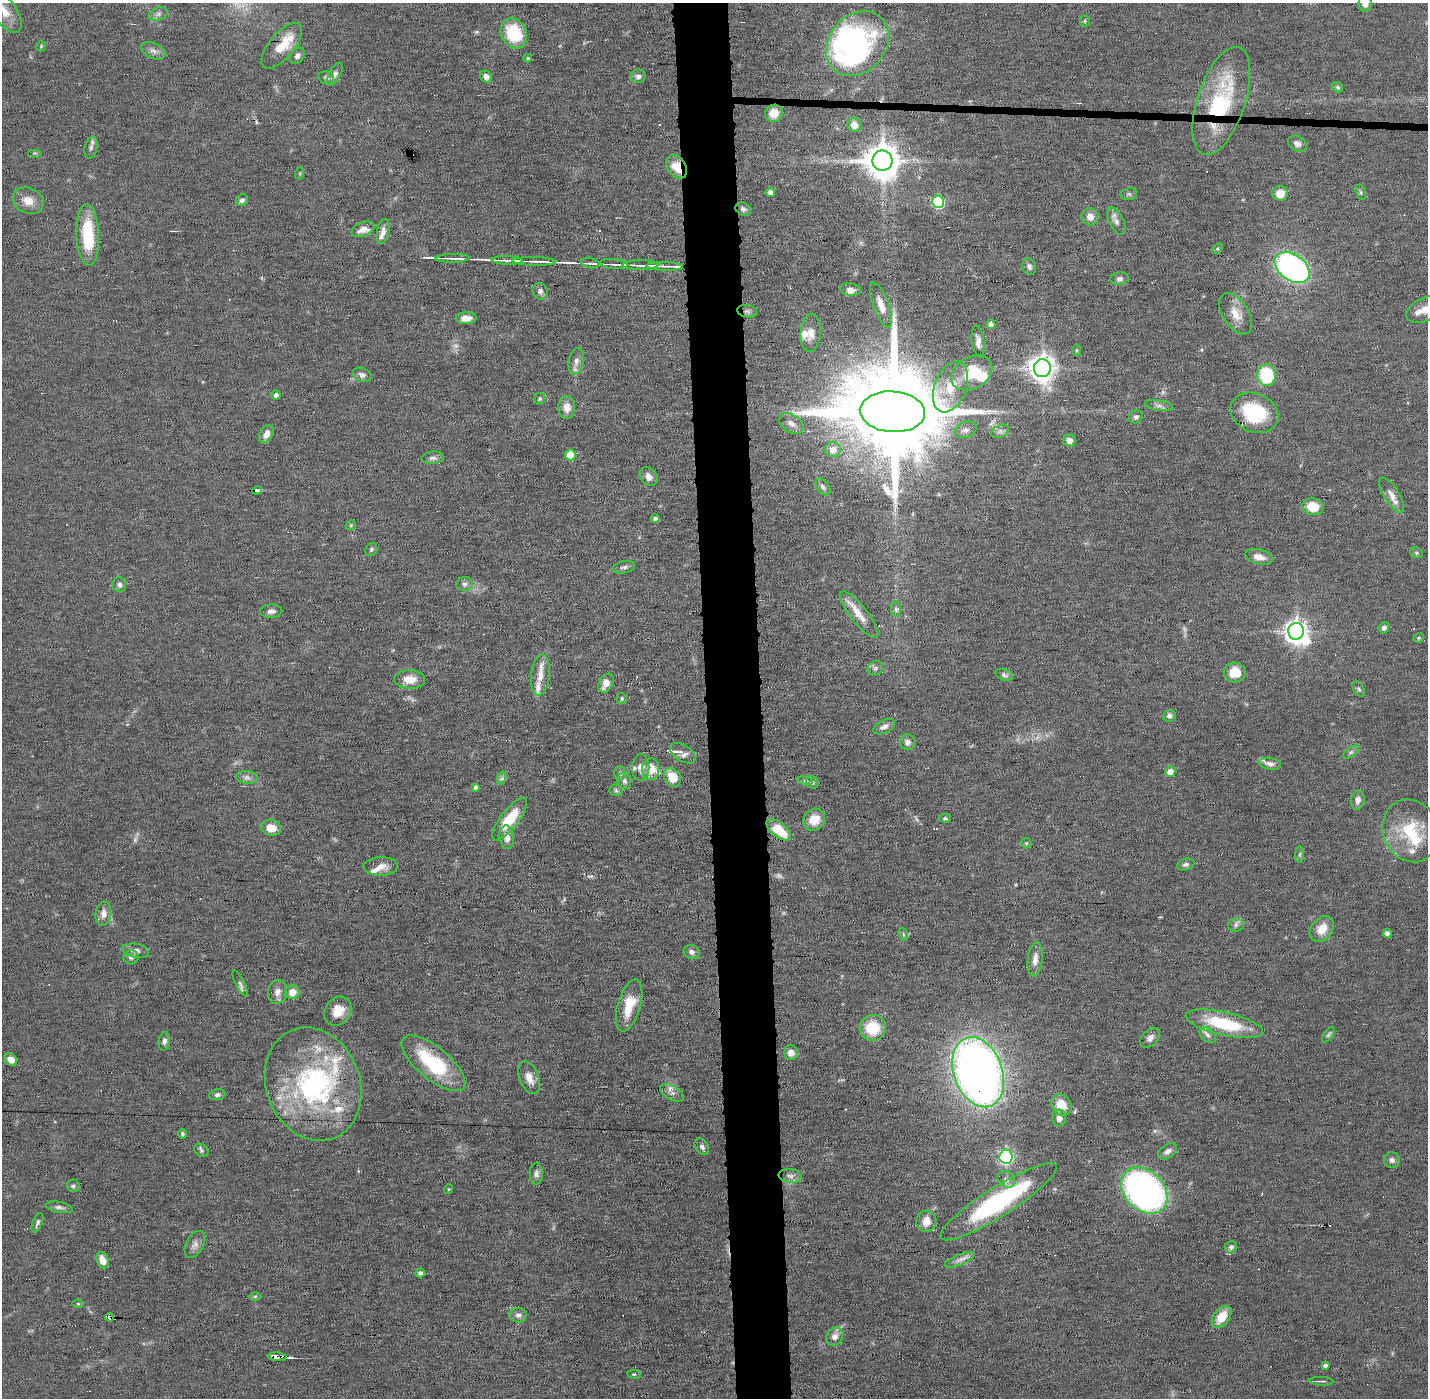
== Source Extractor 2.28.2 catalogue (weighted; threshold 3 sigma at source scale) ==
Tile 5 of 3 x 3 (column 2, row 2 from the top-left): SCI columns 1428-2853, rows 1427-2822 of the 4280 x 4250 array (HDU 1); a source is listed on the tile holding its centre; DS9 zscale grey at full resolution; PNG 1430 x 1400 px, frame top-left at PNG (2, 3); each listed source drawn as its Kron ellipse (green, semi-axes under 4 px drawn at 4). Shown black and unused: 4% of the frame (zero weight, under 11 of 22 exposures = <1% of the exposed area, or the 3 px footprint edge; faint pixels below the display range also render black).
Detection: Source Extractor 2.28.2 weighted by HDU 2 'WHT'; one run over the whole footprint, this tile lists its part. Background 0.121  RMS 0.0031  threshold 0.0126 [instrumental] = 3 sigma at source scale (4.09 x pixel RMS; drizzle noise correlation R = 1.36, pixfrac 0.8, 0.05/0.05 arcsec/px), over >= 5 px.
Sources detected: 238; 7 too faint to see at this stretch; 5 inside a brighter object's white glare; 9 cosmic-ray / hot-pixel residue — neither listed nor drawn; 18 inside a brighter listed object's ellipse — not listed separately; the other 199 listed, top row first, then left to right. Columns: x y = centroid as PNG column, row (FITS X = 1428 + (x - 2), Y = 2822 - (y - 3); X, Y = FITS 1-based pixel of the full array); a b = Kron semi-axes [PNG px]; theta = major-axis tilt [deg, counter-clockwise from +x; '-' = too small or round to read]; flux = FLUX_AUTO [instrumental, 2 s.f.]
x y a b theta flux
1365 4 8 6 89 1.7
4 11 25 11 -55 4.8
158 14 10 6 20 1
1085 21 5 5 - 0.37
514 33 16 12 -64 13
857 44 35 28 49 51
41 46 5 5 - 0.34
282 46 28 12 50 6.6
153 51 13 7 -26 1.5
297 56 9 6 52 1.1
528 58 4 3 - 0.44
335 74 13 5 62 1.2
638 76 7 6 - 1.1
486 77 6 5 - 1.4
326 78 8 6 -20 0.75
1337 87 6 5 - 0.55
1221 101 56 24 72 30
774 113 9 8 - 4.2
854 125 7 6 - 3.4
1297 144 10 7 -29 1.2
91 147 11 6 77 1
34 153 7 4 0 0.34
882 161 10 10 - 690
677 167 13 9 -54 4.7
300 173 6 4 72 0.29
770 192 5 4 - 1.4
1361 192 8 5 -71 0.59
1280 193 8 7 - 3.9
1129 194 8 6 9 0.64
242 200 6 5 - 0.87
28 201 16 12 -23 3.6
938 202 6 6 - 29
743 209 8 6 -27 0.8
1090 217 9 8 - 2.2
1116 221 14 7 -63 1.5
363 229 12 7 22 2.4
383 231 12 6 80 1.8
88 235 30 11 -87 15
1217 248 6 4 44 0.4
452 258 17 4 1 1.8
507 260 15 4 -2 1.5
534 261 21 4 -1 1.9
590 263 9 5 -12 0.87
614 264 14 5 -5 1.3
640 265 18 5 0 1.7
665 266 18 4 -2 1.8
1029 266 8 6 -67 0.96
1292 268 19 13 -36 81
1119 279 9 6 7 0.96
850 289 10 6 -8 1.4
540 291 8 7 - 1
881 305 24 7 -70 3.2
1425 309 20 11 26 3.9
747 311 10 6 -9 0.85
1236 314 23 13 -57 4.2
466 318 10 6 3 2.4
991 324 5 4 - 1.7
811 333 19 10 85 2.8
978 341 16 6 -82 1.9
1077 350 6 4 90 0.33
576 361 13 7 78 1.8
1042 368 9 8 - 290
972 373 22 15 31 10
362 375 9 6 -22 1.2
1267 375 11 9 -82 17
951 387 27 16 69 7.3
276 395 4 4 - 0.87
539 399 6 5 - 0.54
1159 406 14 5 -9 1.1
567 407 11 8 89 2.7
892 412 33 20 -4 8700
1254 413 24 19 -23 18
1136 417 7 6 - 0.8
791 423 13 8 -34 1.8
965 430 11 7 23 1.3
1000 431 9 6 29 0.98
266 434 10 6 62 2.2
1070 440 6 6 - 1.6
833 450 8 7 - 3
570 455 5 5 - 8.9
432 458 11 6 6 1.1
648 476 10 8 -52 1.6
823 487 9 6 -52 0.85
257 490 5 4 - 0.69
1392 495 20 7 -59 2.2
1313 507 10 8 -11 6.5
655 518 4 4 - 0.98
351 525 5 4 - 0.37
371 549 7 5 60 0.57
1416 553 6 5 - 0.49
1259 557 14 7 -13 2.4
624 567 11 6 10 0.9
464 584 8 7 - 0.95
119 585 7 7 - 0.94
896 609 8 5 -90 0.71
271 611 11 6 1 1.2
859 615 29 8 -52 4.4
1384 628 6 4 75 1.2
1296 631 8 7 - 220
1419 638 5 4 - 0.4
875 668 8 6 38 0.81
1235 672 11 10 - 5.3
540 675 21 9 83 3.6
1004 675 9 5 -22 0.76
410 679 15 9 -2 3.5
606 683 10 7 62 2.9
1359 689 8 5 -59 0.6
622 698 5 5 - 0.47
1169 716 6 5 - 0.98
884 727 11 6 27 1.4
907 742 8 7 - 1.4
1351 752 9 4 36 0.77
683 753 14 8 -31 1.8
1270 764 11 6 -9 1.4
641 767 13 8 89 2.1
651 769 11 8 88 4.7
1170 772 5 5 - 2.6
620 773 7 6 - 0.63
247 777 11 6 -6 1.1
672 777 10 7 -59 5.8
502 778 7 4 72 0.62
624 781 8 7 - 0.95
805 781 8 4 -8 0.49
812 782 6 5 - 0.67
475 787 4 3 - 0.62
616 790 6 6 - 0.61
1358 800 10 7 79 1.5
945 818 6 4 -1 0.63
510 819 26 9 52 9.7
814 820 12 10 46 4.3
271 828 10 8 -13 3.5
779 830 14 7 -39 9.2
1411 831 32 27 -66 15
507 837 12 7 -82 2.1
1026 843 5 5 - 0.41
1300 855 8 4 -90 0.58
1186 864 8 5 12 0.81
381 866 17 9 0 2.6
103 914 12 8 83 2.2
1236 925 8 6 4 0.86
1322 929 14 10 50 4.2
1387 933 4 4 - 1.4
903 934 7 4 -71 0.49
136 951 13 7 -12 1.5
692 952 8 6 -27 1
131 957 7 7 - 1
1035 959 17 7 84 2.4
240 984 14 4 -63 0.81
277 992 12 9 79 1.8
292 992 7 7 - 3.3
629 1006 27 11 74 7
338 1011 15 12 57 4.8
1224 1024 39 11 -13 17
873 1028 13 13 - 9.7
1208 1035 10 6 -44 0.95
1328 1035 8 4 54 0.53
1150 1038 11 7 45 1.5
164 1041 9 6 83 0.98
791 1052 7 7 - 2
11 1059 7 5 -43 2.2
433 1063 39 16 -39 22
978 1072 36 24 -70 230
529 1078 17 9 -69 2.9
313 1084 58 46 -69 57
672 1093 13 7 -30 1.5
217 1095 8 5 8 0.82
1061 1105 11 9 -52 5.2
1059 1118 8 7 - 1.7
182 1134 4 4 - 0.51
702 1146 9 6 -58 0.88
201 1150 8 6 -41 0.65
1167 1151 11 6 33 1.3
1006 1157 7 6 - 56
1392 1160 8 8 - 0.98
536 1174 10 6 -88 1.1
790 1176 11 6 -8 1.3
1006 1179 9 7 -37 1.3
73 1186 6 6 - 0.69
449 1189 5 3 - 0.25
1144 1190 26 19 -44 100
998 1202 68 14 32 43
59 1207 13 5 -11 1
926 1221 10 10 - 3
37 1223 10 4 68 0.83
195 1244 14 8 62 1.6
1231 1247 6 6 - 0.78
103 1260 8 5 -67 3.1
959 1260 15 5 23 1.6
420 1273 5 4 - 1.2
255 1296 6 4 0 0.44
78 1304 6 4 -1 0.3
518 1315 9 7 -5 1.3
110 1317 4 3 - 120
1222 1317 12 8 51 5.6
835 1337 9 8 - 1.8
277 1357 9 3 -5 5.5
1325 1366 4 4 - 1
634 1374 7 3 -8 0.32
1321 1381 12 2 -3 0.59
Overlapping masked pixels (flux is a lower limit): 9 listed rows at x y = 1221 101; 882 161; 677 167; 534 261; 892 412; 978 1072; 998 1202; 110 1317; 277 1357
Isophote crosses this tile's border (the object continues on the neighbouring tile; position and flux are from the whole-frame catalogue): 3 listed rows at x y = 1365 4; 4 11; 1425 309